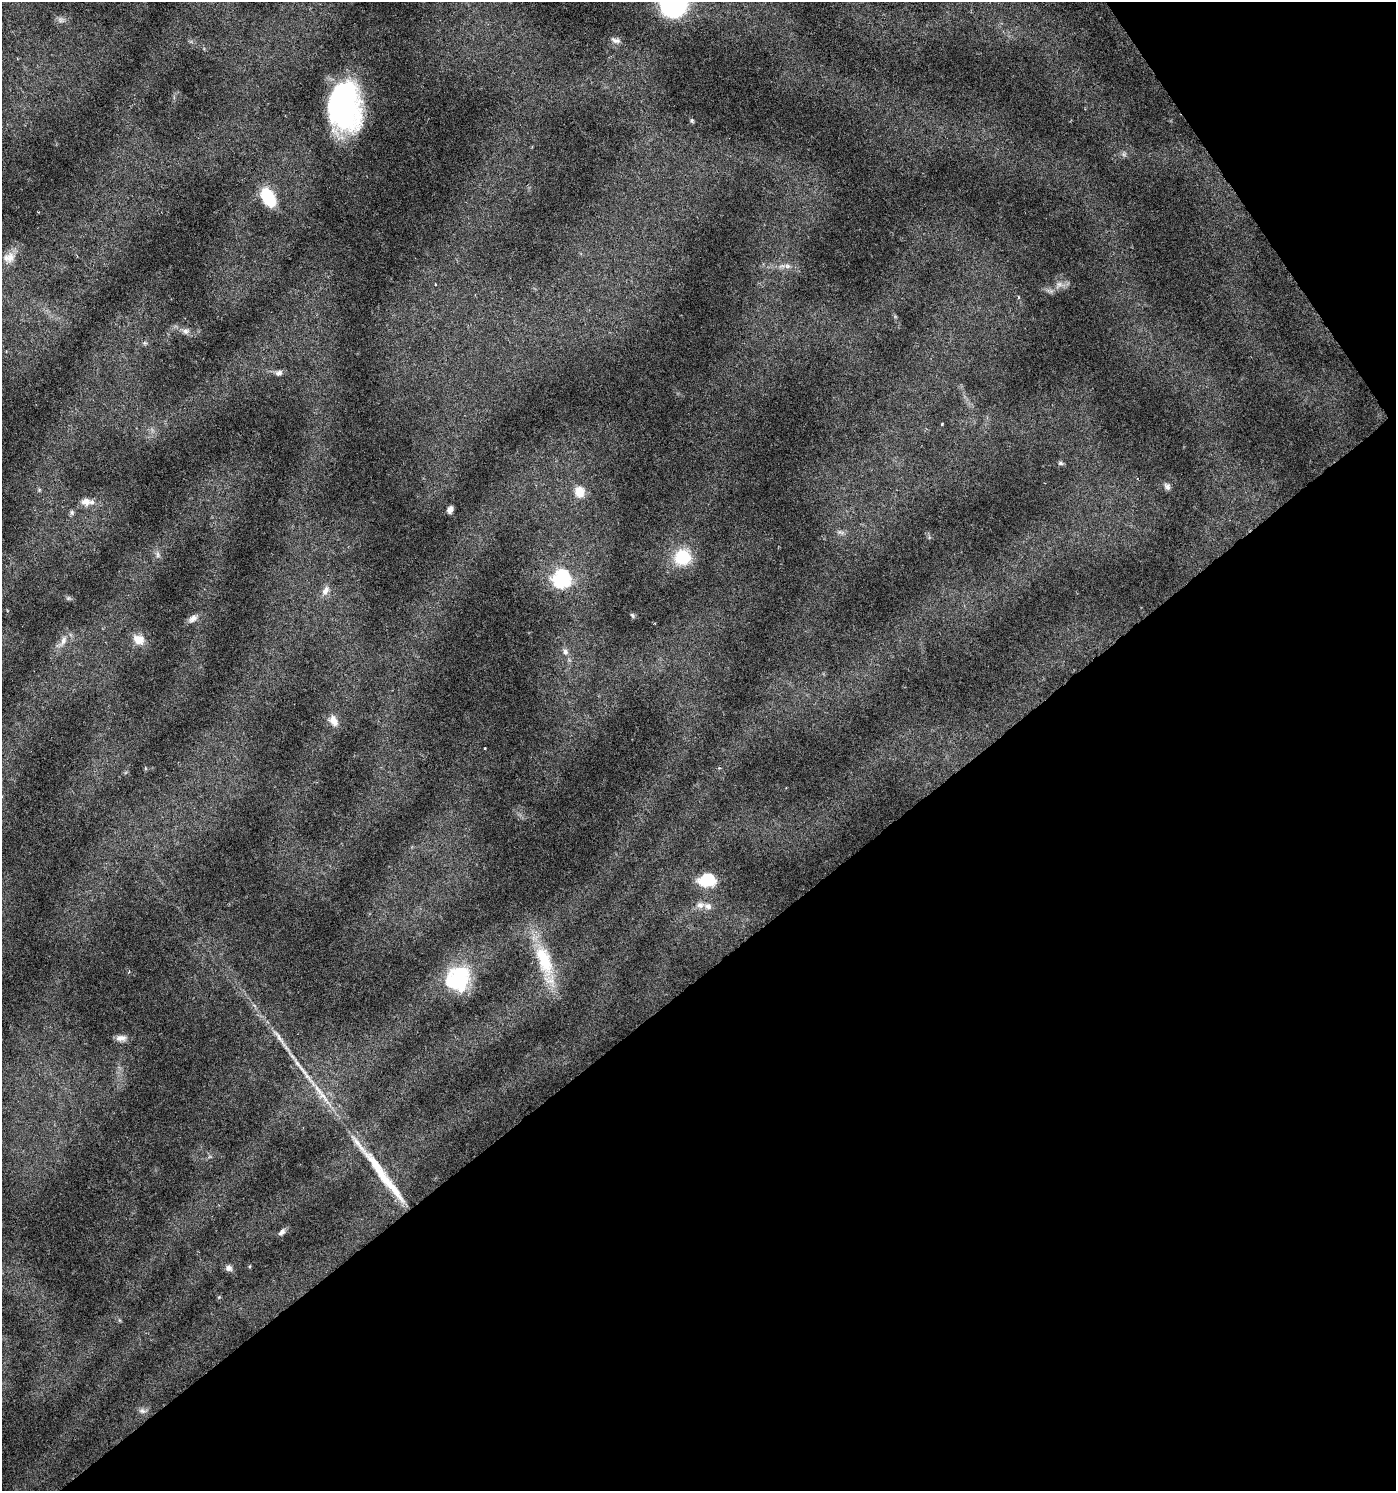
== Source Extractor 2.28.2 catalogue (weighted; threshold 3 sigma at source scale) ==
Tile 12 of 4 x 4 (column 4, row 3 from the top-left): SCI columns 4312-5705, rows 1493-2981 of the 5901 x 5965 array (HDU 1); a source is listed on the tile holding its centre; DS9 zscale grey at full resolution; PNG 1398 x 1493 px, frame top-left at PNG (2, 2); no overlay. Shown black and unused: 38% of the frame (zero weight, under 3 of 6 exposures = <1% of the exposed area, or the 3 px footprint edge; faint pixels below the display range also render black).
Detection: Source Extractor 2.28.2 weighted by HDU 2 'WHT'; one run over the whole footprint, this tile lists its part. Background 0.0228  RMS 0.0022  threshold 0.00888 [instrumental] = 3 sigma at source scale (4.09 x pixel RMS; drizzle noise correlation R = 1.36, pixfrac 0.8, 0.0396/0.0396 arcsec/px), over >= 5 px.
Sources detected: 51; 2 too faint to see at this stretch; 1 long thin detection or spike segment (spike, bleed or trail) — not listed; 2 inside a brighter listed object's ellipse — not listed separately; the other 46 listed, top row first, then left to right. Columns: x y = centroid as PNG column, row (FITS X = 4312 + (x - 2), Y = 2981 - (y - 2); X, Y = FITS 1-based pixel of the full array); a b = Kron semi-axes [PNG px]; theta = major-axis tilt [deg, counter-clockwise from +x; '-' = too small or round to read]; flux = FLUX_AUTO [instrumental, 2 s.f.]
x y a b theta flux
673 3 24 23 - 35
616 40 13 7 -15 0.83
344 106 41 27 -88 43
692 121 6 5 - 0.31
1124 154 7 6 - 0.52
268 197 23 14 -60 7.6
9 258 18 14 21 2.2
787 266 8 6 -1 0.72
435 284 4 2 - 0.13
1018 297 5 3 - 0.22
185 331 10 8 -1 0.92
145 343 6 6 - 0.35
279 373 10 7 11 0.81
942 424 3 3 - 0.2
1060 463 7 5 -15 0.39
1167 486 9 7 -61 0.7
39 490 6 4 47 0.3
579 492 15 13 -79 2.7
86 502 14 10 0 1.9
450 510 6 5 - 0.88
72 512 7 6 - 0.47
840 532 11 6 -14 0.72
158 555 9 6 -84 0.67
682 557 16 15 - 9.1
561 579 8 8 - 52
325 590 14 9 58 1.4
68 598 6 6 - 0.35
632 615 7 4 -60 0.3
193 618 13 8 34 1.2
139 639 18 13 -28 2.5
63 641 19 8 58 1.8
565 652 10 8 -62 1
333 721 15 10 -60 1.8
485 748 4 2 - 0.15
719 768 4 4 - 0.21
707 880 18 13 3 7.1
700 905 12 9 4 1.3
544 960 49 19 -72 12
457 979 30 25 49 16
279 1037 30 5 -53 2.1
121 1038 14 8 1 1.2
323 1097 27 9 -50 3.6
282 1232 10 6 51 0.74
250 1266 5 3 - 0.18
229 1268 9 7 -14 0.83
142 1411 10 7 -18 0.78
Isophote crosses this tile's border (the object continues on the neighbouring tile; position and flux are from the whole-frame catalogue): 1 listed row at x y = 673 3